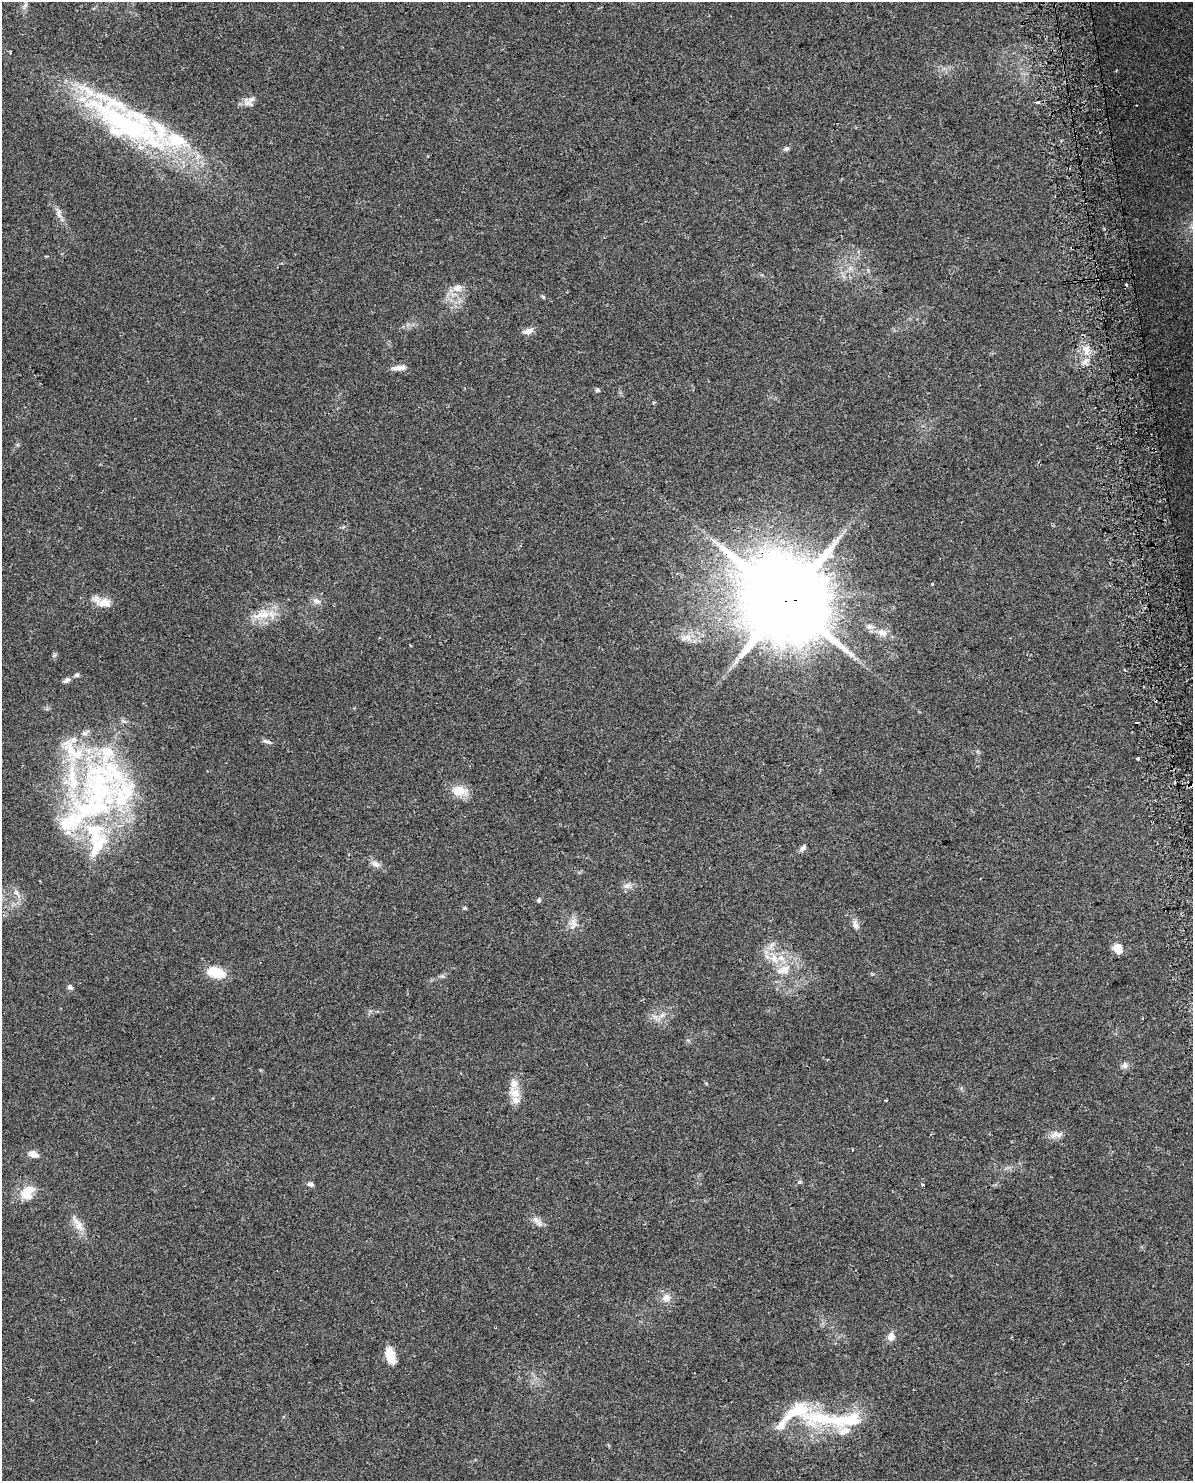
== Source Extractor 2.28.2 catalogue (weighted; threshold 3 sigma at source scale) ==
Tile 6 of 4 x 3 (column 2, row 2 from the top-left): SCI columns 1224-2414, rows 1551-3029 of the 4828 x 4534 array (HDU 1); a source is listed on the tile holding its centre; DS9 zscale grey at full resolution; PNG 1195 x 1483 px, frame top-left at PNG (2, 2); no overlay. Shown black and unused: <1% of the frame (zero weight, under 2 of 3 exposures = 2% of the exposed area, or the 3 px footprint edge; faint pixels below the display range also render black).
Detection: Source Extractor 2.28.2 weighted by HDU 2 'WHT'; one run over the whole footprint, this tile lists its part. Background 0.0735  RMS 0.009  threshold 0.0404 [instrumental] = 3 sigma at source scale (4.5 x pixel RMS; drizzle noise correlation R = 1.50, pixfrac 1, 0.0396/0.0396 arcsec/px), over >= 5 px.
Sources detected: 92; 2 cosmic-ray / hot-pixel residue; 1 long thin detection or spike segment (spike, bleed or trail) — not listed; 26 inside a brighter listed object's ellipse — not listed separately; the other 63 listed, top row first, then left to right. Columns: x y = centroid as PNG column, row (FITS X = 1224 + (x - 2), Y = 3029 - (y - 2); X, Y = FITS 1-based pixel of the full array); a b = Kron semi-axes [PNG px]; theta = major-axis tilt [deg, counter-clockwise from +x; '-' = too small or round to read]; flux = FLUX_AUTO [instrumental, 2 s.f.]
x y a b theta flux
25 6 11 5 62 3.1
10 52 4 2 - 0.72
1116 71 3 2 - 0.98
1037 102 3 3 - 8.1
247 103 16 8 27 5.9
125 124 126 34 -29 210
786 149 8 6 27 2.2
59 213 14 6 -70 4.6
1126 285 3 2 - 3
457 288 13 10 21 7.5
543 297 6 4 -57 1.1
528 331 15 7 16 4.8
1086 350 14 8 -76 8.6
399 368 17 6 7 6.4
597 390 5 5 - 1.6
932 584 3 3 - 2.1
317 601 11 7 -17 4
786 601 26 23 -23 12000
103 602 23 10 -20 13
262 615 30 13 15 19
882 633 15 9 -10 7.8
688 638 13 8 -71 6.5
410 645 3 2 - 1.4
54 655 7 5 61 1.6
77 675 7 6 - 1.9
67 680 11 6 28 3.2
74 740 26 11 24 15
267 742 13 5 -17 2.8
1138 758 3 3 - 6.4
1189 785 8 5 35 2.2
99 791 62 44 -34 170
460 791 23 14 -6 13
67 824 31 17 28 36
98 845 33 20 52 38
803 848 10 5 45 3.1
375 864 14 7 -27 4.9
627 886 11 8 23 4.4
17 893 14 6 -55 5.2
539 900 6 5 - 1.6
465 908 5 4 - 1.2
574 922 13 11 -66 7.3
855 925 12 7 -66 4.9
1117 948 10 8 -53 11
774 959 16 11 -37 14
784 970 23 13 19 17
216 972 19 10 -15 24
70 987 7 6 - 2.3
662 1015 10 5 35 3.3
1124 1065 9 8 - 3.6
515 1093 16 13 -17 10
886 1100 3 2 - 0.67
1055 1135 14 9 33 6.4
33 1154 11 7 -20 7.3
800 1182 6 5 - 1.4
310 1184 8 5 -15 2.9
922 1184 4 3 - 0.96
27 1192 22 15 47 17
537 1221 19 7 -46 5.6
78 1224 32 9 -56 10
666 1298 11 10 - 6.7
891 1336 10 8 78 5.8
390 1355 20 10 -74 13
822 1418 68 24 -5 71
Overlapping masked pixels (flux is a lower limit): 2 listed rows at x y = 786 601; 1189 785